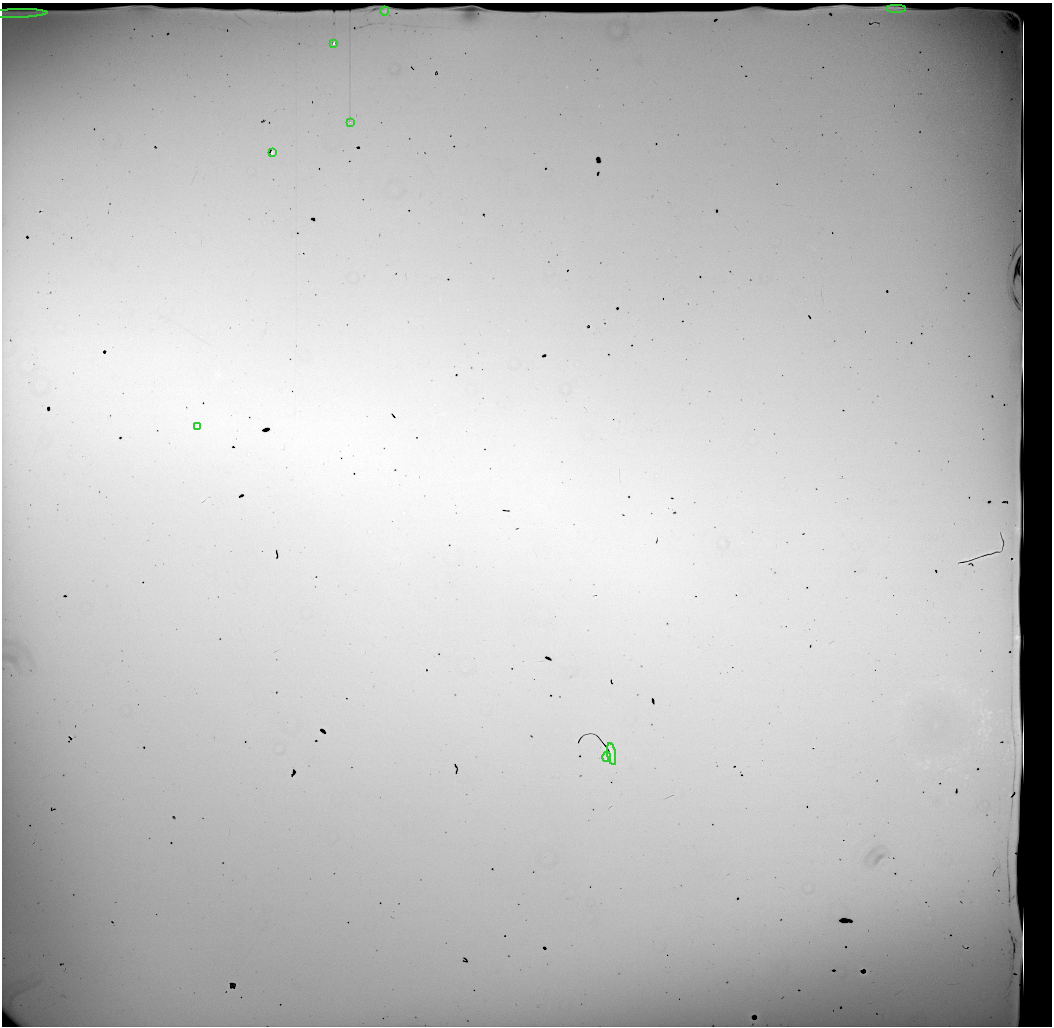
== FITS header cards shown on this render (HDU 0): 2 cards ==
NAXIS1  =                 1050 / length of data axis 1
NAXIS2  =                 1024 / length of data axis 2

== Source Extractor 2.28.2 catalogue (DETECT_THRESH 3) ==
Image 1050 x 1024 px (HDU 0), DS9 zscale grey, 1 PNG px = 1 image px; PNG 1054 x 1028 px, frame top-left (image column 1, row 1024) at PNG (2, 3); each listed source drawn as its Kron ellipse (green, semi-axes under 4 px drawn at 4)
Background 20900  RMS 100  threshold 314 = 3 sigma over >= 5 px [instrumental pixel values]
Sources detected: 12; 3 with non-positive FLUX_AUTO (blend fragments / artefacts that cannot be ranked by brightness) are neither listed nor drawn; the other 9 listed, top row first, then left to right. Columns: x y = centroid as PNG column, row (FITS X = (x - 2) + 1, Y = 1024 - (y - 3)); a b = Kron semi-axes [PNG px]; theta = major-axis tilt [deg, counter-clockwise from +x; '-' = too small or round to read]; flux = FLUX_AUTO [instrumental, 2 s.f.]
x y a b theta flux
896 8 10 2 0 13000
385 11 4 3 - 5200
14 14 33 4 2 61000
334 44 3 3 - 31000
350 122 2 2 - 5400
273 152 3 3 - 11000
197 426 3 2 - 9200
612 754 11 2 -80 12000
606 757 5 2 - 6400
At the frame edge (FLAGS 8, measured only in part): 1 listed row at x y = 14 14
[3 non-positive-flux detections neither listed nor drawn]